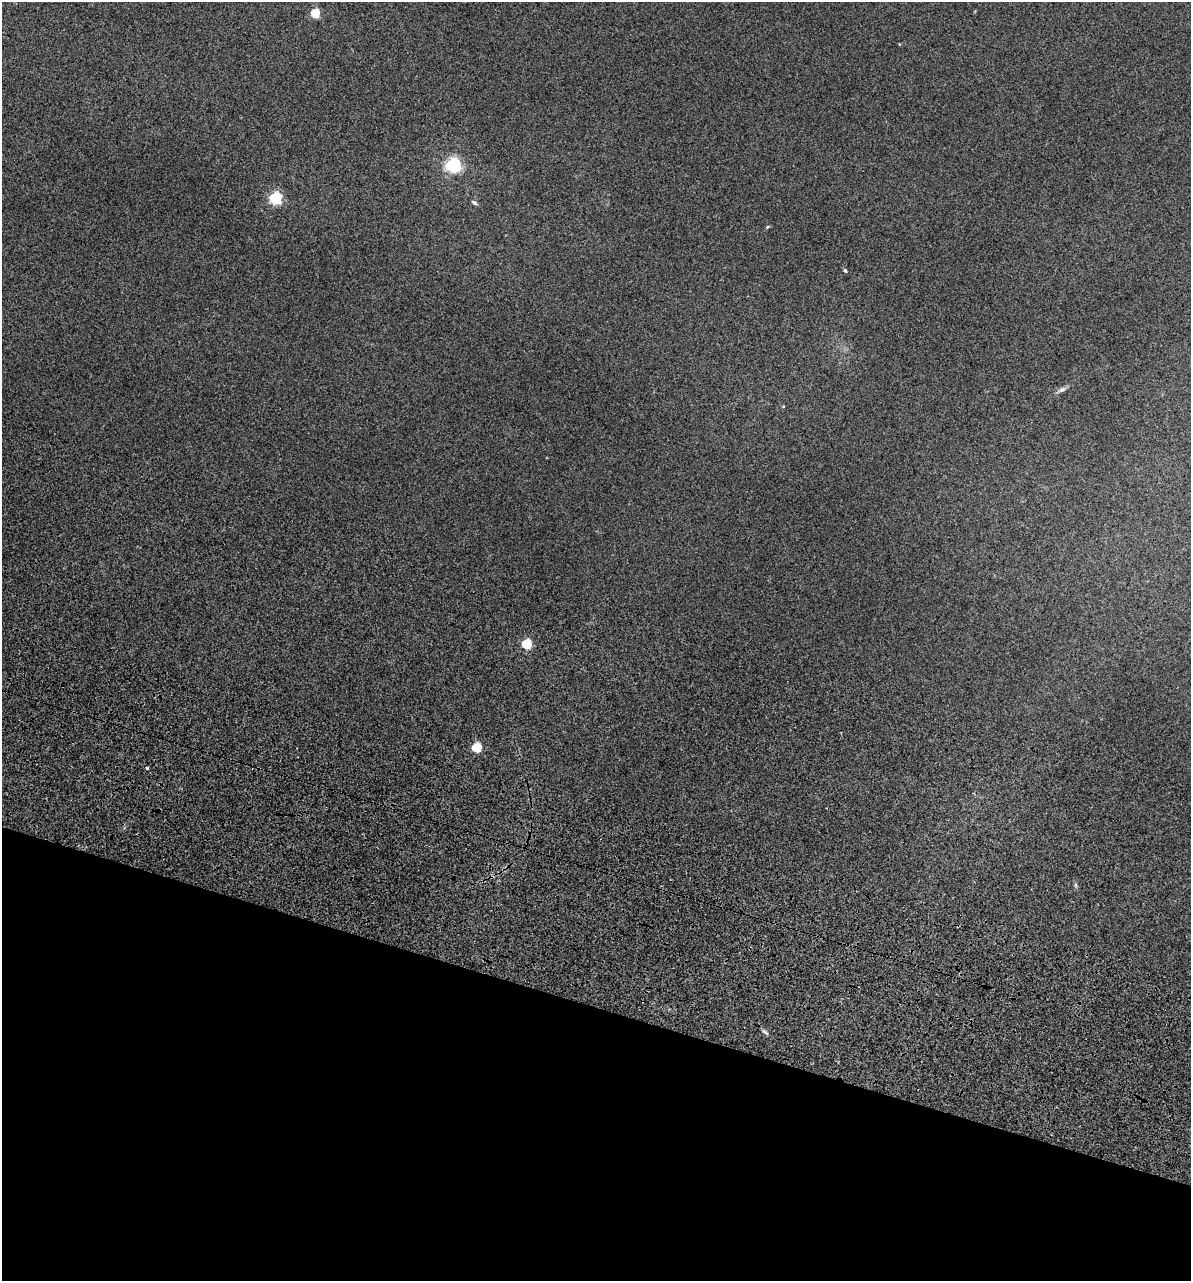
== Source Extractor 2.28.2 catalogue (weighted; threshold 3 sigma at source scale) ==
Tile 15 of 4 x 4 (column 3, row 4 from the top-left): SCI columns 2736-3924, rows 390-1668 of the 5353 x 5896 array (HDU 1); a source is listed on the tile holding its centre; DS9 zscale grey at full resolution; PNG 1193 x 1283 px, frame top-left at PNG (2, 2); no overlay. Shown black and unused: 22% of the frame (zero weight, under 3 of 5 exposures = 17% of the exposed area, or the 3 px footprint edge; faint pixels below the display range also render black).
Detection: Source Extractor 2.28.2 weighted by HDU 2 'WHT'; one run over the whole footprint, this tile lists its part. Background 0.0739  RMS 0.0068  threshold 0.0305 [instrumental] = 3 sigma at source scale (4.5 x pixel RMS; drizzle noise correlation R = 1.50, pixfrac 1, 0.05/0.05 arcsec/px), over >= 5 px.
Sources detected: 9; all 9 listed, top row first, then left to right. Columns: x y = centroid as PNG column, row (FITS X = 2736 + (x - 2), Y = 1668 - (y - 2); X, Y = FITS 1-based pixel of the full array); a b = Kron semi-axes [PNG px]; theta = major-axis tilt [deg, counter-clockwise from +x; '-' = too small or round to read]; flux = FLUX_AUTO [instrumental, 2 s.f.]
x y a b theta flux
315 13 5 5 - 33
453 165 6 6 - 180
275 198 5 5 - 100
474 202 7 4 -27 1.5
845 271 6 4 -61 0.93
1062 390 10 6 30 2.2
527 644 5 5 - 41
477 747 5 5 - 36
147 768 3 3 - 0.77